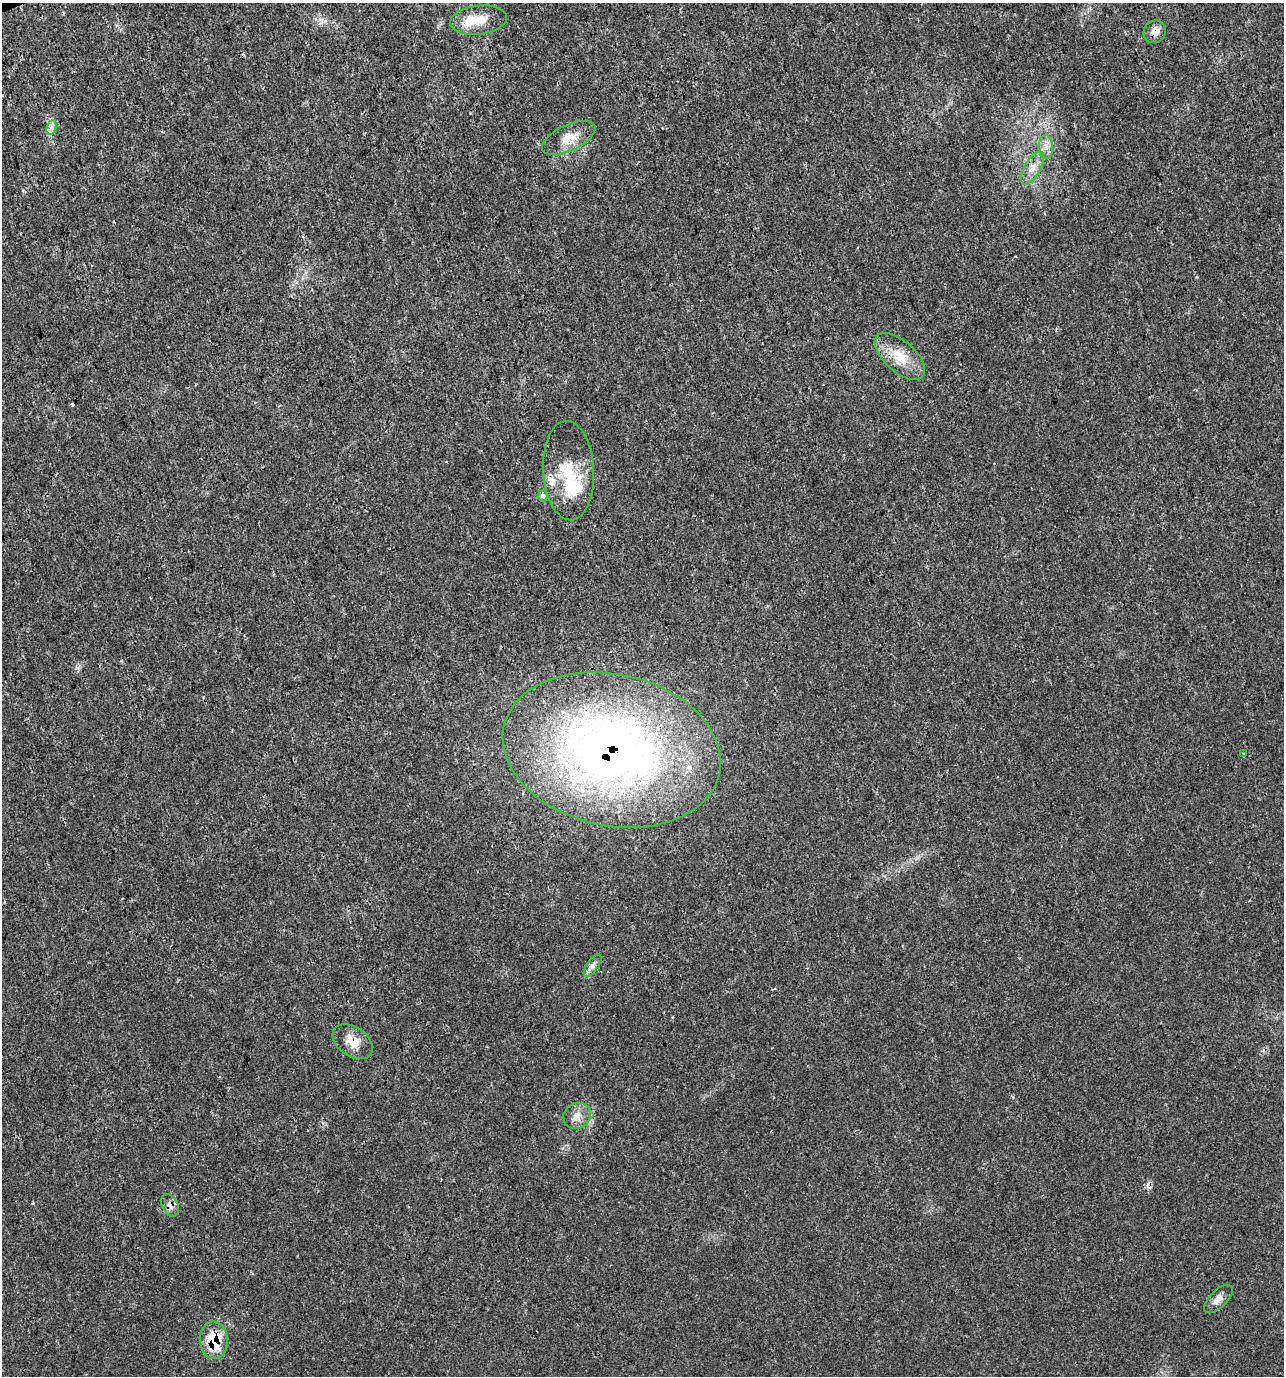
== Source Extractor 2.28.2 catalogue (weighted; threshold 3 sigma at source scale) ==
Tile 11 of 4 x 4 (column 3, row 3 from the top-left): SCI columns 2701-3982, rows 1377-2750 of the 5348 x 5507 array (HDU 1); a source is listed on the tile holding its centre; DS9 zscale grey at full resolution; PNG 1286 x 1378 px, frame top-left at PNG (2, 3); each listed source drawn as its Kron ellipse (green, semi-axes under 4 px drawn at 4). Shown black and unused: <1% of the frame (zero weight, under 3 of 4 exposures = <1% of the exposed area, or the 3 px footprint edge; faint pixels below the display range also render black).
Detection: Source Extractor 2.28.2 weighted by HDU 2 'WHT'; one run over the whole footprint, this tile lists its part. Background 0.0058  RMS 0.0019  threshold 0.00852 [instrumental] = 3 sigma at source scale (4.5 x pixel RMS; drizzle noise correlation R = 1.50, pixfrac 1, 0.0396/0.0396 arcsec/px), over >= 5 px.
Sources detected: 23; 2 inside a brighter object's white glare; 2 cosmic-ray / hot-pixel residue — neither listed nor drawn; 2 inside a brighter listed object's ellipse — not listed separately; the other 17 listed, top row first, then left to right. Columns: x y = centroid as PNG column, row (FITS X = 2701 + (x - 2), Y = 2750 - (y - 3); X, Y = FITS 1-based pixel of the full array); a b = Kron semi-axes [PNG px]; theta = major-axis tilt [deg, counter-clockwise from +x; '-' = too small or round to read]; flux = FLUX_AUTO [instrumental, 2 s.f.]
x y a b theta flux
479 20 29 14 7 4.3
1155 32 12 10 47 1.4
52 127 7 4 71 0.64
569 138 29 13 25 3.3
1046 147 12 7 -89 1.3
1032 168 18 8 60 1.9
900 356 31 15 -42 4.9
568 471 50 25 -87 8.6
543 496 5 5 - 0.56
612 750 110 76 -13 130
1244 754 4 3 - 0.16
592 966 13 5 55 0.79
353 1042 22 14 -35 3.1
577 1116 14 12 37 1.8
170 1205 12 8 -64 1.1
1218 1299 18 8 45 1.2
214 1340 19 14 -84 7
Overlapping masked pixels (flux is a lower limit): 5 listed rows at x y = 1155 32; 612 750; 353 1042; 170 1205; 214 1340